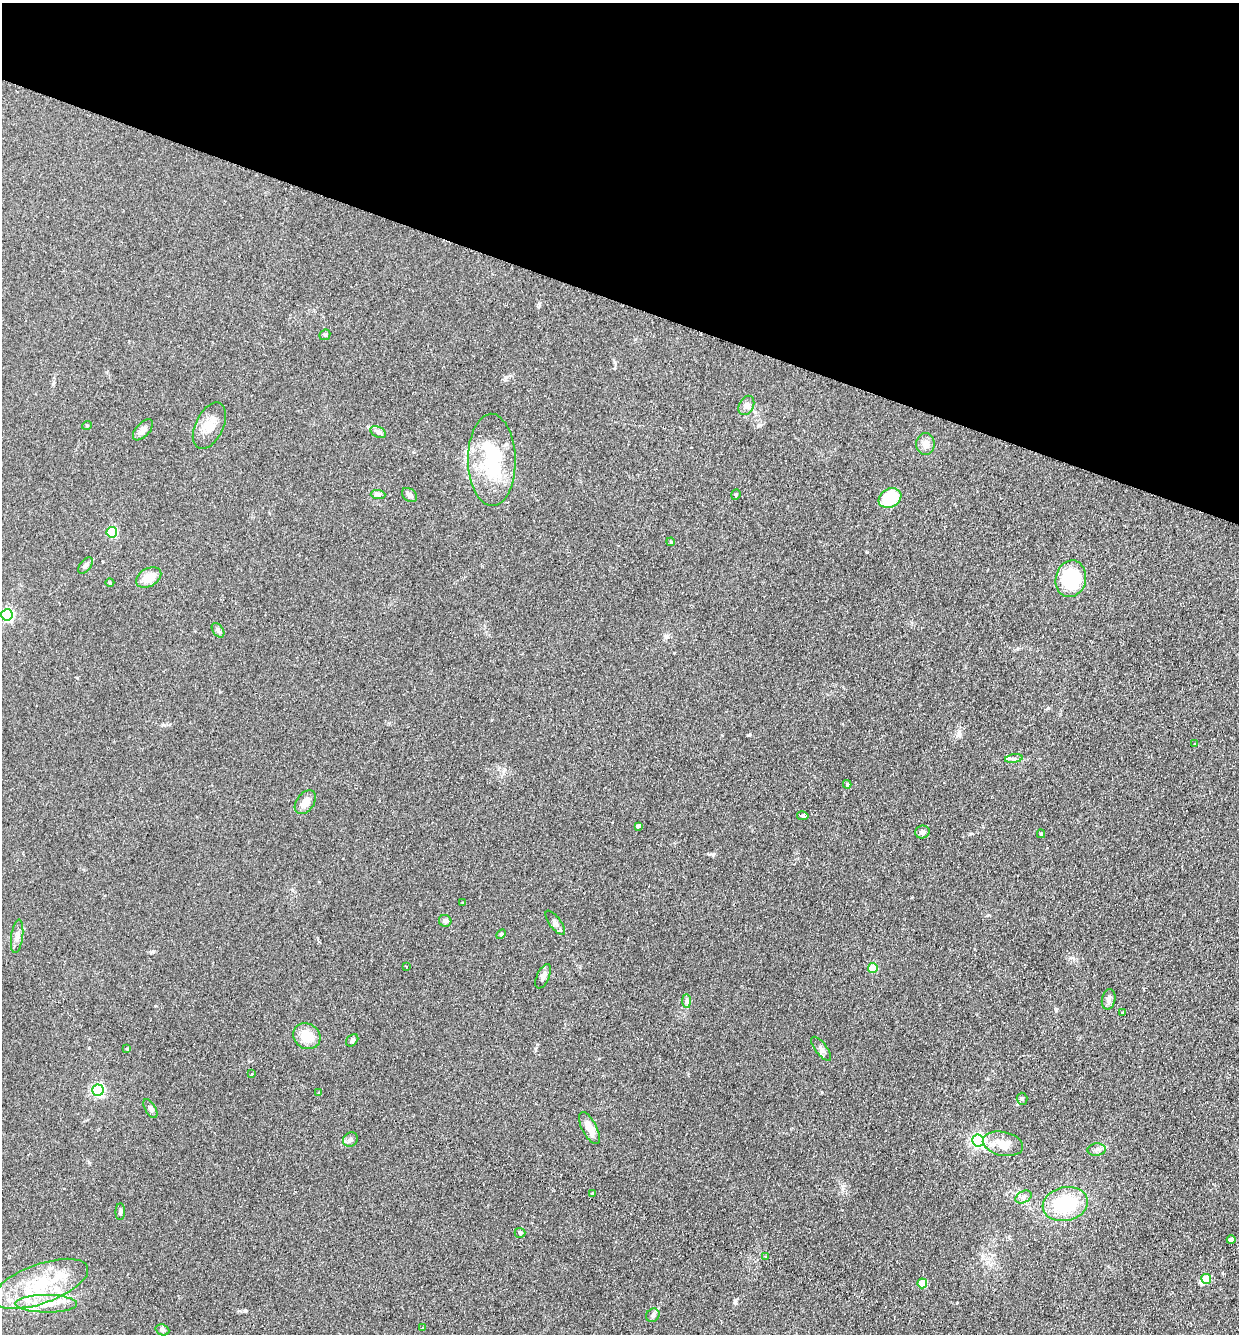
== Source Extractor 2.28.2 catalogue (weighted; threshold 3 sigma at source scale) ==
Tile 2 of 4 x 4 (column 2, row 1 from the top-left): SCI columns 1554-2790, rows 4016-5347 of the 5452 x 5368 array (HDU 1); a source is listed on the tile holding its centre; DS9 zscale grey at full resolution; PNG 1241 x 1336 px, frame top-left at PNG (2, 3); each listed source drawn as its Kron ellipse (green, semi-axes under 4 px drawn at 4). Shown black and unused: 22% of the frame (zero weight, under 2 of 3 exposures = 3% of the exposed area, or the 3 px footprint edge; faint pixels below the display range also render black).
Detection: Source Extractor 2.28.2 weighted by HDU 2 'WHT'; one run over the whole footprint, this tile lists its part. Background 0.15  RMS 0.011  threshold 0.0505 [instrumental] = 3 sigma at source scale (4.5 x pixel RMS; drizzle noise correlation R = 1.50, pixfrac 1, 0.05/0.05 arcsec/px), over >= 5 px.
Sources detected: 73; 1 inside a brighter object's white glare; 2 cosmic-ray / hot-pixel residue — neither listed nor drawn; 3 inside a brighter listed object's ellipse — not listed separately; the other 67 listed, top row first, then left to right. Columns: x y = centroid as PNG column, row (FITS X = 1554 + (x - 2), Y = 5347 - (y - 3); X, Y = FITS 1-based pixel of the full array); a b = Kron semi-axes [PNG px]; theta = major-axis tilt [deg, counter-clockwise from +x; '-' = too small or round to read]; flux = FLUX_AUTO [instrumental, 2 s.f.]
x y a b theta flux
325 335 6 5 - 1.5
746 405 10 7 62 4.6
87 425 5 3 - 0.96
209 426 25 14 64 16
143 430 13 6 48 5.5
378 432 8 5 -25 2.8
925 444 11 9 90 7.3
492 460 46 24 -89 75
378 495 7 4 -1 2.4
410 495 8 6 -40 3.7
736 495 5 4 - 1.6
890 498 12 9 30 48
112 532 5 5 - 77
671 542 4 3 - 0.96
85 565 9 5 52 2.8
149 577 13 9 29 13
1071 579 18 15 77 73
110 583 4 3 - 1
7 615 5 5 - 190
218 630 8 5 -54 2.4
1195 743 3 3 - 2.1
1014 759 9 4 8 2.7
847 784 4 3 - 1.5
305 802 13 8 54 7.7
803 816 6 3 -10 5.8
638 826 3 3 - 4.8
922 832 7 6 - 4.3
1041 834 4 3 - 1.7
463 903 4 3 - 1.1
445 921 6 6 - 3
555 923 14 5 -53 3.6
501 934 6 3 45 1.3
17 936 17 6 82 5.3
406 966 3 3 - 1.5
873 968 5 5 - 30
543 976 13 6 66 4.4
1109 999 10 6 78 4
687 1001 7 4 -90 2.3
1123 1013 4 3 - 1.1
307 1036 14 12 -35 20
352 1040 7 5 46 2.3
127 1049 4 4 - 0.99
821 1049 14 5 -52 3.9
252 1074 3 3 - 3.5
98 1090 5 5 - 170
318 1093 3 2 - 2.1
1022 1099 6 5 - 1.9
150 1108 11 5 -60 2.8
589 1128 17 7 -63 14
350 1140 8 7 - 3.4
978 1141 6 6 - 250
1003 1144 20 12 -12 17
1097 1150 9 6 3 3.6
592 1193 3 3 - 6
1023 1197 9 5 27 3.6
1065 1204 23 17 12 63
120 1212 8 4 88 2.5
520 1233 5 5 - 1.3
1231 1240 4 4 - 5.2
765 1257 3 3 - 7.4
1206 1279 5 5 - 19
922 1283 5 5 - 29
41 1284 50 19 20 68
46 1304 31 9 0 19
653 1315 7 6 - 2.8
422 1327 3 3 - 1.3
162 1330 7 5 -21 1.8
Isophote crosses this tile's border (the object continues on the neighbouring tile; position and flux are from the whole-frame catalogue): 1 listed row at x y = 7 615
Unlisted compact peaks at least as high as the median listed source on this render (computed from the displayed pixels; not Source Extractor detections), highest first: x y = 735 1301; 713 855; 749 735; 1048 708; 1056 1010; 245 1311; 506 377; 867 552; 959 734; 153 951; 163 725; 666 637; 539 303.